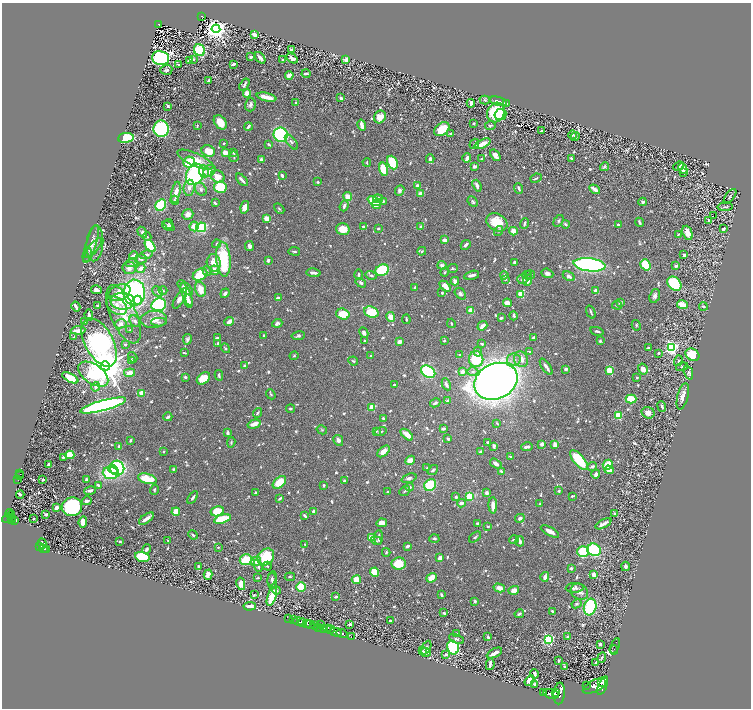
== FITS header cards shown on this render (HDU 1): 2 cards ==
NAXIS1  =                 1498
NAXIS2  =                 1412

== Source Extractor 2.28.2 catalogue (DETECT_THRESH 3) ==
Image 1498 x 1412 px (HDU 1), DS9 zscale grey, zoomed out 1/2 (1 PNG px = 2 x 2 image px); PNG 753 x 710 px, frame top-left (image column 2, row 1411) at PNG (2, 3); each listed source drawn as its Kron ellipse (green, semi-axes under 4 px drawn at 4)
Background 0.487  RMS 0.0097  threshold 0.029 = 3 sigma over >= 5 px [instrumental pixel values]
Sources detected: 1121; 73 cannot appear on this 1/2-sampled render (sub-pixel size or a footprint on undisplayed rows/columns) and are neither listed nor drawn; of the other 1048, the 500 brightest by FLUX_AUTO listed and drawn (548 fainter detections omitted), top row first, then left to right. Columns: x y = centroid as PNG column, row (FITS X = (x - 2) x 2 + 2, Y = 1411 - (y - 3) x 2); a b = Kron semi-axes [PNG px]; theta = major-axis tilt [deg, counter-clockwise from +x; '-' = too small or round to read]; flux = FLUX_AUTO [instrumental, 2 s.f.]
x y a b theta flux
202 17 3 3 - 60
159 24 3 3 - 72
216 29 4 4 - 2700
254 34 3 3 - 17
292 49 3 2 - 4.9
199 50 6 5 - 140
251 57 3 3 - 4.9
161 58 8 7 - 590
260 58 6 3 -50 6.8
292 58 6 4 -31 12
194 59 3 3 - 3.2
282 59 2 2 - 2.6
346 60 3 3 - 17
189 61 4 3 - 5.8
233 64 4 2 - 7.6
178 65 3 2 - 2.7
166 70 6 5 - 3.6
306 74 4 2 - 5.9
289 75 4 3 - 14
209 80 2 2 - 4.1
244 84 6 2 56 5.5
247 93 4 4 - 19
267 97 10 3 -13 30
341 98 3 2 - 7.5
485 100 5 4 - 3
498 101 9 3 -14 4.8
296 103 3 2 - 2.7
471 103 4 2 - 8.8
506 104 3 2 - 7.3
250 105 7 5 75 7.1
168 106 2 2 - 4.7
496 112 10 8 63 120
500 115 6 5 - 56
380 117 6 5 - 35
220 122 8 5 -51 27
473 123 2 2 - 4
362 125 5 2 - 20
197 126 3 2 - 2.8
248 126 4 2 - 5.3
490 126 5 4 - 3.3
161 129 8 7 - 280
442 129 8 6 39 46
541 131 3 2 - 2.6
450 133 3 2 - 4.2
281 135 7 7 - 270
573 135 4 3 - 4.7
575 136 5 4 - 3.1
126 138 8 5 6 150
291 142 9 4 -51 5.3
224 143 3 2 - 2.7
268 144 3 2 - 3.4
474 144 5 4 - 3.5
483 144 8 3 25 30
208 151 7 5 -25 34
225 152 3 3 - 26
234 153 4 2 - 3
495 155 6 4 -52 16
234 157 5 4 - 2.6
467 158 5 2 - 9.2
481 158 2 2 - 3.2
571 158 3 2 - 5.3
261 159 2 2 - 20
430 159 4 3 - 9.2
195 160 20 6 -24 40
189 162 6 5 - 50
367 162 4 2 - 2.7
392 163 7 5 -66 70
474 166 2 2 - 22
678 166 5 2 - 3.9
604 167 5 4 - 4.1
683 168 5 3 - 19
383 169 7 4 -75 80
204 171 6 5 - 8
209 171 7 5 40 20
683 172 3 2 - 4.2
195 174 11 8 64 270
282 175 3 2 - 6.9
218 176 7 6 - 29
536 178 6 2 25 4
242 180 7 2 -47 7.6
318 182 3 2 - 4
418 186 4 3 - 13
477 186 6 3 -69 11
220 187 6 5 - 120
189 188 8 5 84 12
519 188 5 2 - 5.4
201 189 7 5 -54 6.5
595 189 6 2 -33 20
400 190 5 4 - 5.7
176 192 11 3 79 20
421 193 3 3 - 15
730 196 8 3 52 2.5
348 197 4 4 - 23
378 199 5 4 - 13
175 200 4 3 - 4.8
374 201 7 4 -25 53
383 201 3 3 - 4.8
473 201 6 4 -48 4.2
643 202 4 3 - 6.1
215 203 4 2 - 3.4
161 205 6 5 - 120
377 205 5 3 - 18
344 206 5 3 - 7.7
245 207 6 4 75 25
725 207 7 3 2 3.5
279 209 6 3 -44 2.9
188 214 5 5 - 10
714 216 3 1 - 9.2
267 218 3 3 - 36
709 220 4 3 - 3.5
559 221 6 4 59 3.7
497 222 11 8 -28 55
639 222 4 2 - 4.3
169 224 5 4 - 2.9
525 224 5 3 - 5
565 224 4 3 - 4.3
618 224 3 2 - 3.7
168 226 6 4 -25 3.9
194 226 5 4 - 19
201 227 5 5 - 140
364 227 3 2 - 6.1
421 227 3 3 - 4.1
343 229 7 5 -15 34
378 229 3 2 - 4
723 229 4 2 - 7.3
499 231 5 3 - 2.6
513 231 4 3 - 28
142 232 6 4 -59 6.8
687 233 7 4 -67 23
678 234 3 2 - 2.8
147 237 4 4 - 3
444 240 2 2 - 27
95 243 18 8 86 14
91 244 20 5 73 14
217 244 4 4 - 4.6
466 245 5 3 - 5.6
150 246 7 4 -53 110
249 246 5 3 - 7
93 248 12 4 51 9.3
294 251 6 3 -7 3.8
422 251 4 3 - 2.8
87 255 7 3 72 2.9
146 255 6 4 14 7.5
684 255 2 2 - 9
134 256 5 3 - 12
141 259 6 4 -2 7.9
223 259 17 7 -85 130
268 260 3 3 - 5.4
515 262 2 2 - 7.3
132 263 6 4 16 4.6
214 263 8 7 - 28
442 265 4 4 - 7.7
589 265 16 6 -7 520
645 265 6 4 -55 59
676 266 4 3 - 4.1
129 268 7 6 - 9.9
141 268 5 3 - 18
452 268 5 4 - 3.4
215 270 5 4 - 14
382 270 7 5 24 150
207 271 5 3 - 2.9
445 272 5 3 - 2.7
314 273 7 3 -7 8.1
547 273 6 4 -22 7.5
200 275 8 5 29 85
359 275 5 3 - 4.7
371 275 6 3 -17 3.4
472 275 8 3 12 8.2
504 275 4 3 - 3.2
527 275 5 3 - 2.8
530 275 5 3 - 3.2
569 276 6 4 -29 8.4
505 279 3 3 - 2.5
523 279 5 5 - 6.4
527 280 6 4 67 19
455 281 4 3 - 11
361 283 6 4 -33 4.8
674 284 8 6 -44 120
445 286 6 4 -43 22
185 288 9 4 -44 13
415 288 3 3 - 5.8
200 289 8 5 -74 31
97 290 5 3 - 9.7
163 290 4 3 - 2.6
596 290 3 3 - 13
158 292 6 4 -46 6.3
119 293 11 8 25 32
134 293 13 11 88 450
225 293 5 3 - 6.7
442 293 3 2 - 4.4
186 294 12 4 -68 17
460 294 7 4 -49 6.8
521 294 4 3 - 43
655 296 7 5 72 7.9
180 298 11 4 58 17
278 298 4 3 - 8.1
138 300 4 4 - 43
123 301 12 8 -3 35
188 301 7 4 -72 13
507 303 4 3 - 19
620 303 2 2 - 18
159 305 7 6 - 320
617 305 5 3 - 3.6
682 305 5 4 - 26
97 306 3 2 - 4.7
117 306 12 8 -37 16
703 306 4 3 - 3.1
76 307 5 2 - 13
471 311 3 3 - 35
371 312 7 5 -19 100
591 312 7 2 -69 3.3
123 314 31 13 -66 47
343 314 7 5 -18 61
89 315 6 2 -88 9
514 316 4 3 - 3.6
391 317 5 4 - 24
501 318 3 2 - 5.7
154 319 13 8 4 24
406 319 5 2 - 3.3
85 321 2 2 - 4
135 321 6 5 - 5.9
229 321 5 3 - 16
159 322 8 4 -2 4.8
277 323 5 4 - 6.6
451 323 4 2 - 3.4
121 324 6 4 11 10
636 325 5 4 - 2.8
482 326 5 3 - 16
78 330 7 3 4 20
130 330 3 2 - 3.5
597 331 7 3 -14 4.7
364 332 5 4 - 8.7
264 336 3 2 - 4.3
298 336 7 4 9 5.2
73 337 2 2 - 4.7
533 337 3 3 - 4.5
217 338 3 2 - 4.3
187 339 5 3 - 6.1
364 341 3 2 - 2.8
444 341 3 3 - 3
600 341 4 3 - 4.2
99 342 26 14 -61 640
399 342 4 3 - 9
218 343 3 2 - 6.3
125 344 2 2 - 7.5
482 344 3 2 - 3.6
225 348 5 3 - 2.5
648 348 3 2 - 2.9
671 348 4 4 - 480
530 351 3 2 - 3.6
478 352 5 3 - 3.6
184 353 3 2 - 3.3
658 353 4 3 - 3.6
459 355 2 2 - 4.4
692 355 7 5 -32 92
294 356 4 4 - 2.5
371 356 2 2 - 4.8
133 357 5 4 - 4.5
476 359 8 7 - 93
514 359 7 6 - 8.4
521 359 8 7 - 19
131 360 3 2 - 4
353 361 5 3 - 3.6
678 361 5 4 - 3.5
105 366 5 4 - 10000
245 366 3 3 - 4.9
546 367 9 3 -55 8.5
682 367 6 4 15 3
566 369 3 3 - 7.1
643 369 5 5 - 16
609 370 3 3 - 79
428 372 8 5 -31 240
462 372 3 3 - 12
473 372 5 4 - 5.8
688 372 7 4 -69 4
129 373 5 3 - 26
93 374 17 9 -34 170
219 375 5 3 - 4.5
185 377 3 3 - 5.4
637 377 3 2 - 3.2
70 378 9 4 -27 52
203 378 7 5 39 40
496 381 22 17 25 2600
446 384 6 3 -64 6.7
394 385 2 2 - 2.6
96 387 5 3 - 8.3
142 393 4 3 - 28
271 394 5 3 - 2.7
683 396 13 5 76 16
631 399 5 4 - 57
448 400 3 3 - 2.7
435 403 5 3 - 5.5
103 405 23 5 15 810
662 406 5 2 - 4.5
372 407 3 3 - 68
290 409 4 3 - 3
258 413 5 2 - 3.4
648 413 6 5 - 14
618 416 3 3 - 75
168 417 4 2 - 4.7
383 419 4 2 - 5.1
497 423 3 2 - 3.1
254 424 7 3 16 17
443 428 4 2 - 5.9
322 430 5 4 - 3.1
376 431 4 3 - 2.6
380 431 6 3 15 4
227 433 3 2 - 5.5
407 435 7 3 -40 19
448 439 3 3 - 4.2
130 440 4 2 - 4.4
338 440 5 4 - 8.4
231 442 5 3 - 3.3
487 442 3 2 - 3.3
542 444 3 3 - 9.3
555 444 3 2 - 23
494 446 3 2 - 6.8
119 447 4 3 - 5.2
527 447 6 3 11 8
383 451 7 4 43 18
163 452 3 2 - 3.1
481 452 3 3 - 5.8
70 455 4 4 - 59
63 457 3 3 - 3.9
511 457 3 3 - 3.4
410 460 5 4 - 23
579 460 12 5 -50 120
49 464 3 2 - 6.5
496 464 6 3 -33 12
608 465 5 4 - 43
592 466 5 3 - 6.8
117 468 7 7 - 220
427 468 3 2 - 2.9
113 469 5 3 - 83
173 469 4 3 - 3.4
433 470 6 3 41 4.8
609 470 5 3 - 20
501 471 4 3 - 4.9
20 473 4 1 - 49
111 473 8 6 -5 130
596 474 4 3 - 7.4
19 476 2 2 - 36
409 478 8 4 20 6.8
86 479 3 2 - 4.2
147 479 9 5 -15 51
18 480 2 2 - 260
43 480 3 2 - 3.6
344 480 4 3 - 3.2
279 482 8 5 40 50
323 485 3 2 - 3.6
430 485 6 5 - 130
99 486 4 2 - 13
410 487 4 4 - 5.6
90 490 6 3 12 8.5
154 490 5 3 - 3.1
388 491 2 2 - 3.3
405 491 6 3 40 3
559 491 3 2 - 3
255 493 3 2 - 5.3
487 493 4 3 - 7.4
20 494 4 2 - 6.2
470 496 4 4 - 69
572 496 3 2 - 3.6
456 497 3 2 - 5.9
193 498 7 3 55 5.9
280 498 4 2 - 4.6
87 501 5 3 - 9
461 503 4 3 - 7.8
540 503 4 2 - 2.7
493 505 8 3 -90 20
72 507 10 9 - 210
56 508 3 3 - 13
217 511 7 5 14 47
314 511 3 3 - 8.7
176 512 4 3 - 35
10 514 4 3 - 220
615 514 4 3 - 4.3
46 515 4 2 - 4.6
305 516 4 2 - 7
8 517 7 2 36 500
12 517 2 1 - 50
34 518 2 2 - 3.7
520 518 5 4 - 6.2
12 519 2 1 - 92
146 519 8 2 35 18
222 519 8 3 16 110
15 520 4 2 - 160
83 522 6 4 84 26
382 523 5 4 - 13
478 524 3 2 - 12
603 524 9 3 28 11
488 527 4 3 - 3.1
550 531 10 3 -28 17
193 535 5 2 - 4.6
379 537 7 3 87 8.4
475 537 7 3 38 3.9
371 538 3 3 - 39
434 539 5 3 - 3.8
514 540 5 2 - 4
120 541 2 2 - 2.8
168 541 4 3 - 2.7
376 541 6 3 -23 2.8
520 541 5 3 - 5.4
42 544 5 3 - 460
305 544 3 2 - 2.5
407 546 3 2 - 5.8
40 547 2 2 - 310
218 547 2 2 - 2.9
44 548 4 2 - 130
146 549 5 3 - 4.5
47 550 4 2 - 150
594 550 7 6 - 130
583 551 6 5 - 99
386 552 4 3 - 3.3
142 557 7 4 -15 140
266 557 9 7 50 93
440 558 3 2 - 16
246 560 6 5 - 54
256 561 5 4 - 13
399 563 7 6 - 47
198 566 3 2 - 4.2
258 566 6 3 -70 5.2
267 566 4 3 - 3.5
625 566 5 3 - 9.9
571 568 2 2 - 5.5
375 572 4 4 - 80
208 575 5 4 - 17
594 575 4 2 - 14
290 577 5 2 - 2.7
545 577 5 3 - 12
257 578 3 2 - 3
272 578 7 4 74 4.7
432 578 6 3 39 35
356 579 5 4 - 28
272 581 8 5 -89 5.6
241 584 6 4 -79 19
301 587 4 4 - 85
499 588 6 4 -14 15
575 588 9 5 3 10
276 590 4 3 - 3.6
514 590 5 4 - 17
579 592 9 7 -37 14
254 595 3 2 - 2.8
441 595 4 2 - 4.6
272 596 10 4 71 56
336 597 4 2 - 5.6
475 601 2 2 - 6.4
577 604 5 4 - 3.8
250 606 6 3 4 14
590 607 8 6 76 190
552 611 4 2 - 4.3
444 613 4 2 - 3.7
519 614 5 3 - 6.8
289 619 2 2 - 100
293 620 3 2 - 230
390 620 3 2 - 3.9
299 621 6 2 -11 850
303 623 2 2 - 350
307 623 3 2 - 570
310 624 5 2 - 1400
350 624 2 2 - 12
316 625 4 3 - 750
321 625 3 2 - 76
319 627 3 2 - 280
328 628 4 2 - 310
324 629 4 3 - 370
330 629 4 2 - 420
336 632 6 2 -15 880
342 634 5 2 - 1200
456 634 3 2 - 4.3
351 637 2 1 - 14
488 637 3 2 - 6.2
568 637 3 2 - 4.6
457 639 8 4 -22 5.8
548 639 4 3 - 430
600 644 3 3 - 4.1
615 646 8 2 67 430
453 647 7 5 -75 190
426 648 7 4 63 7.2
614 650 5 1 - 370
423 651 3 3 - 3.4
425 652 6 3 -8 7.3
494 653 8 3 28 14
446 654 3 3 - 3.9
602 657 5 2 - 3.5
559 661 2 2 - 3.3
596 663 3 2 - 6.8
490 664 6 2 79 11
565 666 2 2 - 2.9
534 674 4 2 - 4.7
529 681 5 3 - 21
601 683 2 1 - 370
534 684 3 2 - 4
587 685 2 1 - 77
595 686 13 6 27 5000
603 686 9 3 69 2800
555 692 3 3 - 780
544 693 2 1 - 65
559 693 11 5 83 3400
551 694 8 4 -13 2800
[548 fainter detections neither listed nor drawn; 73 sub-pixel or undisplayed-footprint detections neither listed nor drawn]